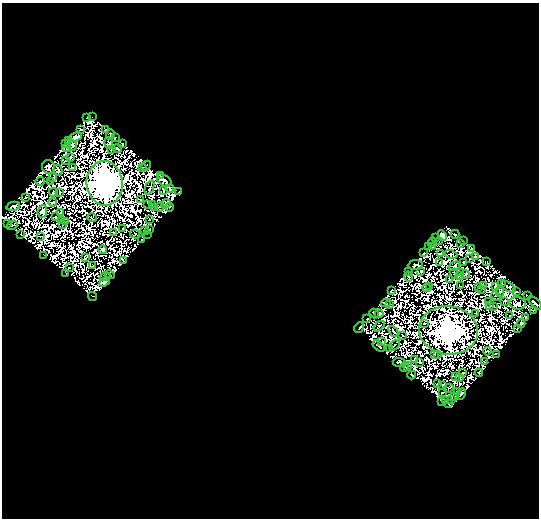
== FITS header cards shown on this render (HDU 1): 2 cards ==
NAXIS1  =                  537
NAXIS2  =                  516

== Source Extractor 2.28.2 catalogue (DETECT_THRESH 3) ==
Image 537 x 516 px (HDU 1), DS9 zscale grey, 1 PNG px = 1 image px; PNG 541 x 520 px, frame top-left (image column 1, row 516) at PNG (2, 3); each listed source drawn as its Kron ellipse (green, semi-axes under 4 px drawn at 4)
Background 3.27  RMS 4.9e-04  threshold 0.00147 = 3 sigma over >= 5 px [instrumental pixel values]
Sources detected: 349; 180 with non-positive FLUX_AUTO (blend fragments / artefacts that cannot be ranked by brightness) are neither listed nor drawn; the other 169 listed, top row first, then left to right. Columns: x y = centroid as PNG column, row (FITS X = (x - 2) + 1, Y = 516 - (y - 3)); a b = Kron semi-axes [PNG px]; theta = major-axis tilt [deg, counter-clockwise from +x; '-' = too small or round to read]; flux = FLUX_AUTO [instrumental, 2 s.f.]
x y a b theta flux
92 116 2 2 - 6.5
87 117 2 2 - 18
81 129 2 2 - 40
106 129 3 2 - 0.16
111 135 5 2 - 49
75 137 7 4 23 710
115 137 4 2 - 30
68 140 4 3 - 87
109 143 6 3 -84 23
65 144 3 2 - 44
123 144 4 3 - 76
72 146 5 4 - 70
67 148 4 2 - 45
112 149 2 2 - 18
117 149 4 2 - 57
71 157 4 2 - 66
65 160 4 2 - 15
146 166 5 2 - 56
48 167 6 6 - 130
73 168 4 2 - 24
142 168 2 2 - 41
58 170 5 3 - 110
160 176 2 2 - 17
53 178 4 2 - 14
164 180 8 5 -33 140
40 181 5 2 - 57
51 181 2 2 - 23
105 183 22 18 -85 520000
150 188 7 2 67 21
170 189 4 3 - 62
163 190 4 2 - 41
53 192 4 3 - 12
179 192 3 2 - 23
60 193 3 2 - 2.9
26 197 2 2 - 91
140 200 2 2 - 39
53 202 4 2 - 34
148 204 3 2 - 25
166 204 5 3 - 21
153 205 4 2 - 35
13 206 7 4 13 150
160 207 4 2 - 7.8
169 207 4 3 - 66
155 208 2 2 - 31
42 212 6 4 83 1600
60 212 3 2 - 6.2
55 217 3 2 - 35
92 218 4 2 - 2.1
149 219 2 2 - 10
61 221 2 2 - 27
66 222 3 2 - 18
7 223 2 2 - 26
12 225 5 2 - 52
62 225 3 2 - 22
123 229 3 2 - 20
144 230 3 2 - 22
150 230 3 2 - 21
113 232 2 2 - 24
20 234 2 2 - 34
135 234 5 3 - 1.3
147 234 2 2 - 58
455 234 4 3 - 31
40 236 3 2 - 36
442 236 6 4 -64 790
436 237 2 2 - 12
142 240 4 2 - 40
463 241 3 2 - 1.5
432 242 5 3 - 29
439 242 2 2 - 16
460 244 3 2 - 84
429 246 3 2 - 37
433 247 2 2 - 12
472 248 3 3 - 67
102 250 4 3 - 18
423 253 2 2 - 8.5
440 253 4 2 - 51
451 254 6 2 -15 18
44 255 3 2 - 0.95
475 257 4 3 - 74
85 258 3 2 - 40
469 259 3 2 - 31
123 260 4 2 - 36
487 261 3 2 - 0.95
464 262 4 2 - 25
440 263 2 2 - 37
93 265 3 2 - 10
415 265 7 5 8 15
454 266 6 3 29 6.5
69 268 3 2 - 14
421 271 3 2 - 76
408 272 4 2 - 19
461 273 3 2 - 11
66 274 2 2 - 13
454 274 5 2 - 16
465 274 4 2 - 37
110 275 5 2 - 33
459 276 3 2 - 20
105 277 5 2 - 31
409 277 5 2 - 24
449 279 3 2 - 23
105 282 6 4 34 1000
502 284 3 2 - 39
483 285 3 2 - 7.2
460 286 3 2 - 32
495 286 4 3 - 71
430 287 2 2 - 47
479 287 3 2 - 35
508 287 8 4 -35 60
427 288 4 2 - 24
481 289 3 2 - 54
391 290 3 3 - 9.5
500 291 5 2 - 59
517 292 3 2 - 21
528 295 4 2 - 7.9
93 296 4 2 - 48
496 296 5 2 - 18
488 301 2 2 - 12
504 301 4 2 - 19
386 303 5 2 - 26
518 303 8 6 -8 900
535 303 8 3 -42 240
390 305 3 2 - 51
490 305 4 3 - 1.6
494 306 2 2 - 66
534 310 2 2 - 1.2
374 313 5 3 - 52
476 313 3 2 - 24
379 314 4 3 - 130
509 316 2 2 - 4.2
526 317 4 3 - 100
367 318 2 2 - 31
424 324 2 2 - 19
521 324 4 3 - 14
379 326 6 2 38 25
359 327 5 2 - 57
518 329 4 2 - 13
448 330 29 24 -6 230000
393 331 6 2 -50 17
402 335 2 2 - 49
382 342 3 2 - 53
394 345 6 2 47 69
379 346 7 3 -38 43
389 349 4 2 - 48
487 351 4 2 - 10
496 354 2 2 - 26
434 355 2 2 - 36
438 355 2 2 - 26
414 360 4 2 - 66
420 362 3 2 - 50
484 362 4 2 - 16
399 363 6 3 -6 29
408 366 4 3 - 81
404 367 5 2 - 61
463 373 2 2 - 50
479 373 4 2 - 76
412 375 4 3 - 43
455 377 3 2 - 59
460 378 4 2 - 39
437 383 3 2 - 32
443 385 4 3 - 46
449 388 5 2 - 25
458 392 2 2 - 24
442 393 3 2 - 43
461 394 6 3 64 62
455 396 3 2 - 29
446 400 3 2 - 2.2
452 400 3 2 - 37
442 401 4 3 - 64
449 404 2 2 - 16
At the frame edge (FLAGS 8, measured only in part): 1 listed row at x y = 535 303
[180 non-positive-flux detections neither listed nor drawn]